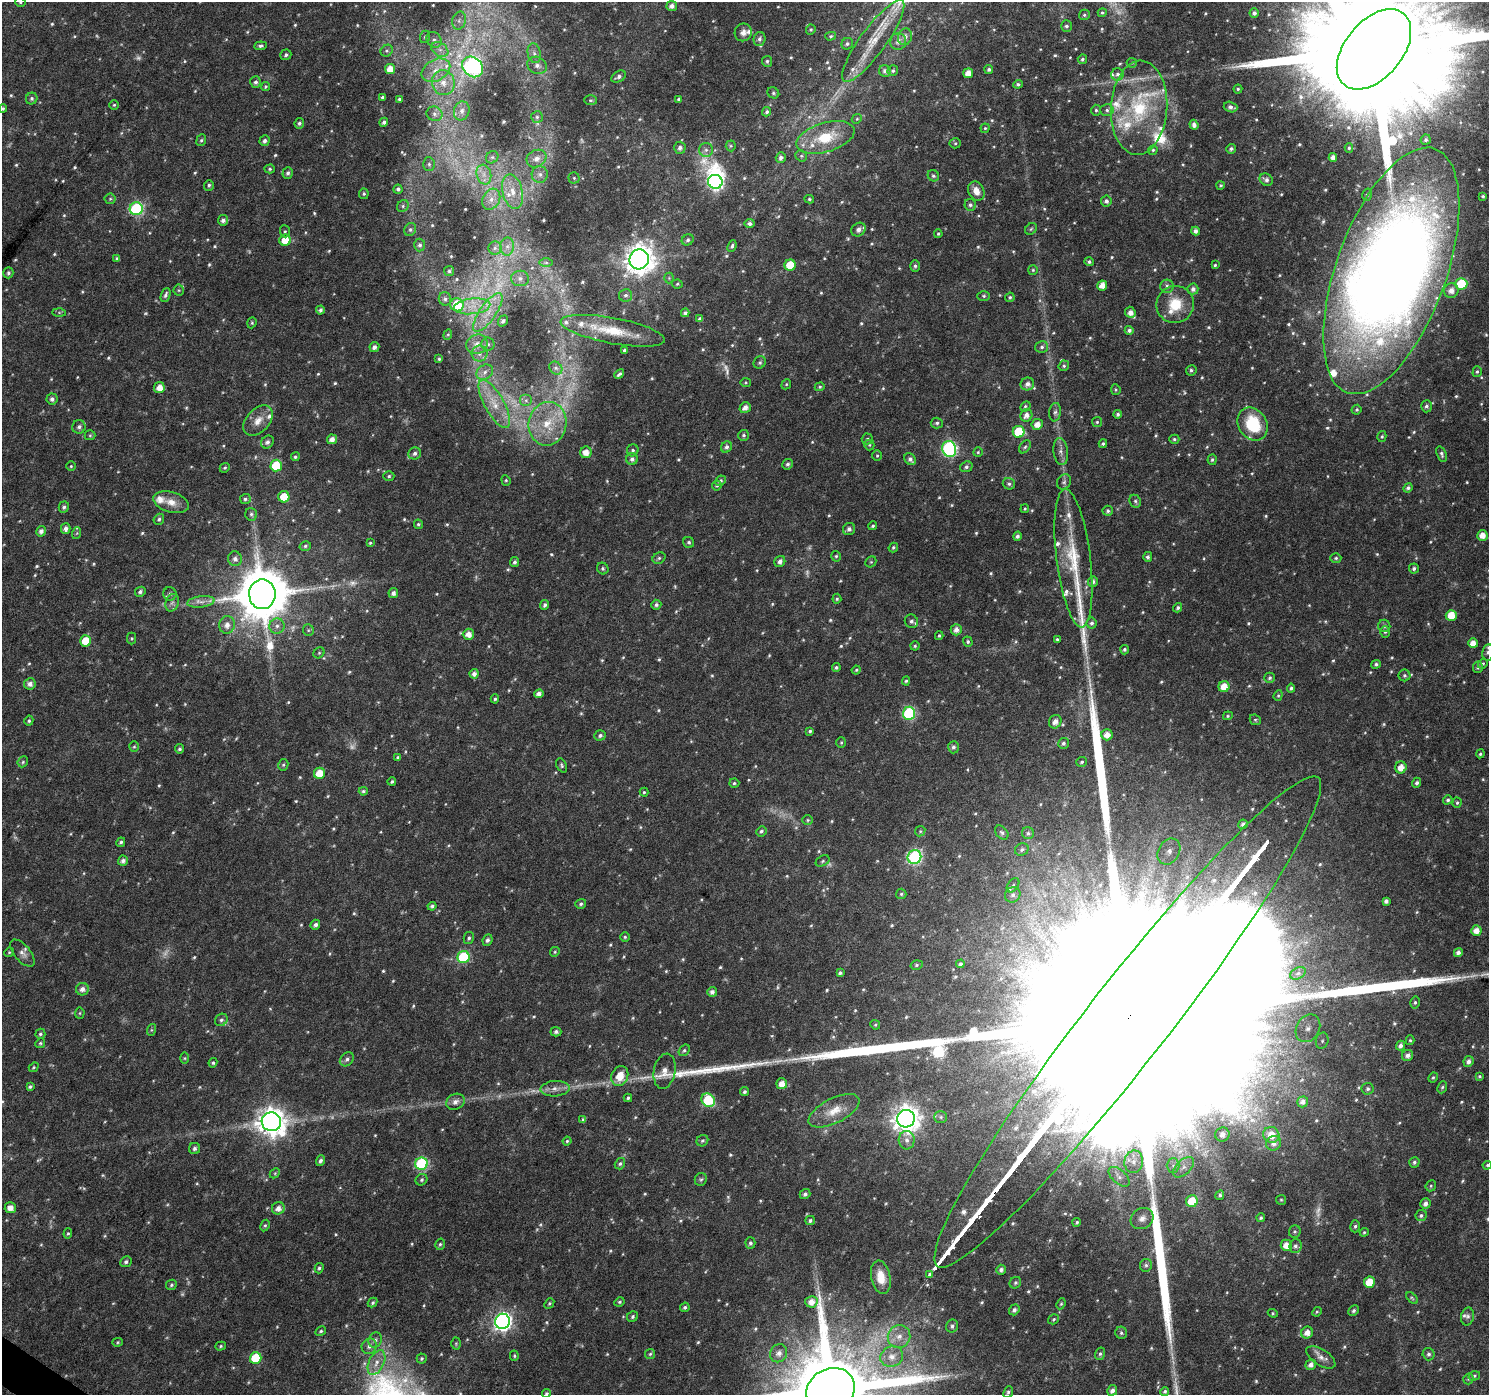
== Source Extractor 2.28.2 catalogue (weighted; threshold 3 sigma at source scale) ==
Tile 7 of 4 x 4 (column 3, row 2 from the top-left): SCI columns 2977-4463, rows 2970-4362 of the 5958 x 6004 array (HDU 1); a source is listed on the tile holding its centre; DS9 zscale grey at full resolution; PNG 1491 x 1397 px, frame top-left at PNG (2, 2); each listed source drawn as its Kron ellipse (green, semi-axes under 4 px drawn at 4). Shown black and unused: <1% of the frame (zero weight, under 4 of 8 exposures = <1% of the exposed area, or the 3 px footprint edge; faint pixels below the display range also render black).
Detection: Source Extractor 2.28.2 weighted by HDU 2 'WHT'; one run over the whole footprint, this tile lists its part. Background 0.0171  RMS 0.0024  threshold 0.00998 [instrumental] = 3 sigma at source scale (4.09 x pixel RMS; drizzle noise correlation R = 1.36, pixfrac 0.8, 0.0396/0.0396 arcsec/px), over >= 5 px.
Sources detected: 817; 31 too faint to see at this stretch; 2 inside a brighter object's white glare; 5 long thin detections or spike segments (spike, bleed or trail) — neither listed nor drawn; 29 inside a brighter listed object's ellipse — not listed separately; of the other 750, all 500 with FLUX_AUTO >= 0.296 (the completeness limit of this list) listed and drawn (250 fainter detections not listed), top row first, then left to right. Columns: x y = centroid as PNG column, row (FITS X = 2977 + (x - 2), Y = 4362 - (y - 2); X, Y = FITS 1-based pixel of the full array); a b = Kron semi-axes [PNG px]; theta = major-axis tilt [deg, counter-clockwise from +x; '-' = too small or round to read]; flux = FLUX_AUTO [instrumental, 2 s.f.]
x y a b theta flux
20 2 5 4 - 0.36
672 6 5 5 - 1.1
1102 13 5 4 - 0.35
1254 13 5 4 - 0.68
1084 15 5 5 - 0.39
459 21 9 6 75 1
1066 26 5 5 - 0.53
811 30 5 4 - 0.35
743 32 9 8 - 1.2
831 36 5 4 - 0.38
425 37 6 5 - 0.34
905 37 8 7 - 1.1
759 39 7 6 - 0.71
434 40 8 7 - 0.85
873 41 50 13 54 7.9
898 41 8 8 - 1.3
847 44 6 5 - 0.47
261 46 6 4 6 0.51
440 49 9 6 -33 1.2
1374 49 46 28 50 21000
387 51 6 5 - 0.47
534 53 10 6 -79 1
286 55 6 5 - 0.53
1082 59 5 4 - 0.5
767 61 5 5 - 0.49
1132 63 5 5 - 0.32
537 65 10 8 -29 1.3
473 67 11 9 -42 64
390 69 5 5 - 2.5
989 69 4 4 - 0.53
436 70 15 10 28 3.3
885 71 6 5 - 0.84
893 71 5 5 - 0.41
968 73 5 5 - 2
1118 74 6 6 - 0.66
619 77 8 5 30 0.83
255 82 6 5 - 0.68
443 83 12 11 - 3
1018 84 5 4 - 0.41
265 87 5 4 - 0.35
1238 89 4 4 - 0.33
773 93 6 5 - 0.44
382 97 4 3 - 0.44
32 99 6 5 - 0.53
399 99 3 3 - 0.32
679 99 4 3 - 0.45
590 100 6 5 - 0.36
114 105 4 4 - 0.3
1230 107 7 5 -17 0.84
1139 108 47 28 87 21
3 109 4 4 - 0.42
1096 110 5 4 - 0.39
1107 110 6 6 - 0.58
462 111 10 7 76 1
767 112 5 4 - 0.47
434 114 8 7 - 0.84
537 117 6 5 - 0.5
857 119 5 4 - 0.32
384 122 4 4 - 0.71
299 123 5 4 - 0.54
1194 125 5 4 - 0.86
985 128 4 4 - 0.3
825 137 30 14 16 8.7
201 140 6 4 66 0.41
1426 140 5 5 - 0.57
265 141 5 5 - 0.71
955 143 5 5 - 0.32
731 146 5 5 - 0.33
680 148 6 6 - 0.79
1349 148 4 4 - 0.33
1231 149 5 4 - 0.56
706 150 7 7 - 0.77
1153 150 4 4 - 0.36
801 156 6 5 - 0.42
492 157 7 5 42 0.56
1333 157 4 4 - 1.1
781 158 5 5 - 0.75
536 159 10 8 29 1.8
429 164 7 5 -88 0.49
270 169 5 4 - 0.39
288 173 6 5 - 0.59
540 174 8 8 - 1.2
484 175 10 7 -75 1.6
933 176 6 5 - 0.46
574 178 5 5 - 0.33
1266 180 7 5 -35 0.81
715 182 7 7 - 50
209 185 5 5 - 0.41
1221 185 4 3 - 0.3
398 189 4 4 - 0.55
976 191 10 7 -65 2.1
513 192 17 10 -76 3.7
364 194 5 5 - 0.43
1367 195 6 5 - 0.44
1483 196 3 3 - 0.4
110 199 5 5 - 0.37
491 199 11 8 61 2
809 199 5 4 - 0.36
1106 201 5 5 - 0.75
970 205 6 6 - 0.57
403 206 6 5 - 0.44
136 209 6 6 - 32
223 220 5 5 - 0.85
750 224 5 4 - 0.7
1031 229 6 5 - 0.37
410 230 7 5 61 0.49
858 230 7 6 - 1.2
285 231 6 5 - 0.4
1196 231 4 4 - 0.82
938 234 4 4 - 0.34
285 240 6 5 - 4.2
688 240 6 5 - 0.51
420 245 6 5 - 0.58
507 246 9 7 89 1.2
732 246 6 4 68 0.47
495 248 7 6 - 0.74
117 259 4 4 - 0.46
639 259 10 9 - 310
546 262 7 4 0 0.48
1089 262 4 4 - 0.44
790 265 5 5 - 6.1
1215 265 4 4 - 0.34
915 266 6 4 -90 0.46
1033 270 5 5 - 0.3
449 271 5 5 - 0.39
1391 271 129 55 70 460
8 273 5 5 - 0.53
520 278 9 8 - 1.1
669 278 5 5 - 0.36
677 284 5 4 - 0.33
1461 284 6 6 - 9.9
1102 285 5 5 - 2.1
1167 286 6 6 - 0.75
1193 289 5 5 - 0.9
179 290 5 5 - 0.33
1451 291 7 7 - 1.6
166 295 7 4 69 0.65
625 295 6 6 - 0.65
984 296 6 5 - 0.35
1010 297 5 4 - 0.39
445 299 7 6 - 0.61
1175 304 19 18 - 6.1
457 305 7 6 - 9.1
472 306 18 8 6 3.5
320 310 4 4 - 0.62
59 312 7 4 -1 0.33
488 312 23 8 56 4
1130 312 6 5 - 1.3
685 313 4 4 - 0.64
700 319 4 4 - 0.72
503 321 6 4 53 0.52
252 323 6 4 70 0.3
1129 330 4 4 - 0.65
613 331 53 13 -10 8.8
448 335 5 4 - 0.3
477 344 11 9 21 2
488 344 7 6 - 0.67
374 347 5 5 - 0.89
1042 347 6 5 - 0.55
624 350 4 3 - 0.43
479 354 8 8 - 1.1
439 359 4 4 - 0.39
760 362 6 6 - 0.51
1064 366 5 5 - 0.38
556 368 7 6 - 0.6
1191 370 5 5 - 0.51
485 372 9 7 36 1.1
1477 372 5 4 - 0.39
619 374 5 3 - 0.5
746 382 5 4 - 0.3
786 384 5 4 - 0.3
1027 384 7 6 - 1.1
820 387 5 4 - 0.33
159 388 5 5 - 2.2
1116 390 5 4 - 0.33
52 399 5 5 - 0.74
526 400 6 6 - 0.57
494 404 27 9 -61 4.6
1025 406 5 4 - 0.36
1426 406 6 5 - 0.58
745 408 6 5 - 1.3
1356 410 5 4 - 0.43
1055 412 9 6 82 0.71
1118 414 4 4 - 0.52
1026 415 6 6 - 1.3
258 421 18 11 48 2.7
1097 422 5 5 - 0.36
937 423 6 5 - 0.51
548 424 22 19 80 7.8
1037 424 5 5 - 1.9
1253 424 17 14 -57 11
79 427 7 6 - 0.7
1019 432 6 6 - 9.6
90 435 5 5 - 0.32
744 435 5 5 - 0.43
1382 436 5 4 - 0.36
332 439 5 4 - 1.4
867 439 5 5 - 0.37
1174 439 5 4 - 0.38
267 442 7 6 - 0.82
1103 444 4 4 - 0.42
869 445 5 5 - 0.34
726 447 6 5 - 0.77
1025 447 7 5 53 0.44
949 449 8 7 - 40
633 450 6 5 - 0.5
586 452 6 5 - 1.9
978 452 5 5 - 0.32
1061 452 13 7 -83 1.3
415 453 6 6 - 0.75
1442 454 8 4 -70 0.53
877 456 5 5 - 0.35
295 457 4 4 - 0.44
632 459 6 6 - 0.8
910 459 6 5 - 0.81
1212 460 5 4 - 0.39
787 464 5 5 - 0.53
71 466 4 4 - 0.3
276 466 6 5 - 7.9
966 467 6 5 - 0.61
225 468 5 4 - 0.38
389 476 5 5 - 0.43
506 480 5 4 - 0.33
720 481 5 5 - 0.43
1064 482 8 6 57 0.63
1009 484 6 5 - 0.51
717 486 5 4 - 0.33
1408 488 5 4 - 0.58
284 497 6 5 - 3.8
245 499 5 5 - 0.47
1135 501 7 5 -65 0.46
171 502 18 10 -16 2.6
64 507 5 5 - 0.58
1025 509 4 3 - 0.31
1108 511 5 5 - 0.51
251 514 6 6 - 0.52
159 519 5 5 - 0.46
418 524 5 4 - 0.35
873 526 4 3 - 0.39
66 529 5 5 - 1
849 529 6 6 - 0.87
41 531 5 5 - 1.1
77 533 6 4 71 0.31
1482 535 5 5 - 1.9
1017 536 4 4 - 0.69
689 542 5 5 - 0.53
370 543 4 4 - 0.3
305 546 6 4 16 0.41
893 548 5 4 - 0.38
836 556 5 4 - 0.37
1148 557 5 4 - 0.61
659 558 7 5 28 0.44
1073 558 70 17 -83 13
1336 558 5 4 - 0.38
235 559 7 7 - 0.97
780 561 6 5 - 0.9
515 562 5 4 - 0.6
871 562 6 5 - 0.32
1414 568 5 5 - 0.55
603 569 6 5 - 0.46
1093 582 5 5 - 0.74
140 592 5 5 - 0.64
393 593 5 4 - 0.95
170 594 7 6 - 0.67
262 594 15 13 -89 1400
837 599 5 4 - 0.38
201 602 13 5 7 1.5
172 603 9 6 73 0.78
545 605 5 4 - 0.6
656 605 5 5 - 0.57
1178 608 5 4 - 0.51
1451 615 5 5 - 3.6
911 621 7 6 - 0.76
1092 623 5 5 - 0.58
227 625 9 8 - 1.6
277 626 7 7 - 1.1
1384 626 6 6 - 0.55
308 630 6 5 - 0.41
956 630 5 5 - 1.4
1385 632 6 5 - 0.45
468 634 6 5 - 1.7
939 636 4 3 - 0.32
131 638 6 4 -90 0.3
1057 639 4 4 - 0.31
85 641 6 5 - 4.9
968 642 5 4 - 0.42
1473 643 5 5 - 2
915 646 4 4 - 0.36
1125 650 4 4 - 0.48
1488 652 8 5 81 0.72
319 653 6 5 - 0.37
1376 664 5 4 - 0.45
1483 664 5 4 - 0.33
836 667 4 4 - 0.39
1478 667 5 5 - 0.54
856 670 4 4 - 0.32
474 674 5 4 - 1.2
1404 675 6 6 - 0.42
1270 678 5 5 - 0.46
906 681 4 4 - 0.36
30 684 6 5 - 1.2
1224 687 5 5 - 3.3
1291 688 4 4 - 0.49
539 694 5 4 - 1.1
1278 695 5 4 - 0.33
495 699 5 4 - 0.39
909 713 7 6 - 23
1228 716 5 4 - 0.3
1255 720 6 5 - 0.37
29 721 5 4 - 0.4
1055 722 7 6 - 1.4
810 731 4 3 - 0.42
600 735 6 5 - 0.63
1107 735 5 5 - 2.1
841 743 5 5 - 0.35
1063 743 5 5 - 0.61
134 747 5 5 - 0.34
953 747 6 5 - 0.66
179 749 5 4 - 0.45
1480 754 4 4 - 0.37
398 757 4 3 - 0.3
23 762 6 5 - 0.4
1082 762 5 5 - 0.44
283 765 6 5 - 0.35
562 765 7 5 -63 0.44
1401 767 6 5 - 2.3
319 773 5 5 - 3.8
392 782 4 3 - 0.37
734 783 5 4 - 0.4
1417 783 5 4 - 0.58
363 791 4 4 - 0.39
644 792 4 4 - 0.3
1448 800 5 4 - 0.47
1457 803 5 4 - 0.36
808 820 5 4 - 0.34
1243 824 5 4 - 0.59
761 831 5 5 - 0.48
920 831 5 5 - 0.34
1002 833 8 5 -48 0.55
1028 833 6 6 - 0.55
121 842 5 4 - 0.44
1022 850 7 6 - 0.61
1169 851 14 10 59 2.9
914 857 7 6 - 38
123 861 5 5 - 0.89
823 861 7 5 29 0.39
1013 885 8 5 54 0.57
901 894 5 5 - 0.35
1013 895 8 7 - 1
1386 901 4 4 - 0.77
581 904 5 5 - 0.46
432 906 4 4 - 0.52
315 925 5 4 - 0.75
1476 930 5 5 - 1.9
625 937 4 4 - 0.33
469 938 6 5 - 0.52
487 940 6 4 65 0.73
9 952 5 4 - 0.3
555 952 5 4 - 0.34
22 953 16 8 -50 1.4
1458 953 4 4 - 0.91
463 957 6 6 - 18
960 964 4 4 - 0.5
916 965 6 5 - 0.41
840 973 4 3 - 0.52
1298 973 8 5 29 0.79
82 989 6 6 - 1.2
712 992 5 5 - 0.86
1415 1002 6 5 - 0.42
80 1013 5 5 - 0.3
221 1020 7 6 - 0.6
1128 1022 310 41 52 180000
875 1025 5 4 - 0.3
1308 1028 15 11 59 3.4
151 1030 6 4 71 0.3
556 1032 5 4 - 0.6
40 1034 5 5 - 0.47
1410 1040 5 4 - 0.3
1322 1041 8 6 76 0.72
40 1043 5 4 - 0.35
1400 1046 5 4 - 0.79
684 1050 6 4 50 0.44
1408 1055 6 5 - 0.97
185 1058 6 4 90 0.31
347 1059 8 6 45 0.72
1469 1061 5 5 - 0.95
213 1063 5 4 - 0.41
34 1067 5 4 - 0.3
665 1071 18 10 79 2.1
620 1076 10 8 68 3.6
1480 1076 4 3 - 0.31
1433 1077 5 3 - 0.31
782 1084 5 5 - 2.2
30 1087 4 3 - 0.41
1442 1087 6 4 66 0.41
555 1089 14 7 4 1.6
1368 1089 6 6 - 0.52
745 1092 5 4 - 0.54
628 1098 4 3 - 0.41
708 1100 7 6 - 13
455 1102 9 7 26 1.2
1303 1102 5 5 - 0.92
834 1111 28 12 27 4.3
941 1117 6 5 - 0.52
906 1119 9 9 - 260
583 1120 4 4 - 0.47
271 1122 10 9 - 280
1222 1134 7 7 - 1.5
1271 1135 8 8 - 3.8
907 1140 9 8 - 1.2
567 1141 4 4 - 0.37
702 1141 6 5 - 0.49
1274 1143 8 7 - 1.2
195 1148 6 5 - 0.64
320 1161 5 4 - 0.63
1134 1162 11 9 81 2
1414 1162 5 5 - 0.51
421 1164 6 6 - 28
620 1164 6 5 - 0.47
1173 1165 7 6 - 0.8
1487 1165 5 4 - 0.3
1183 1167 13 7 44 1.5
275 1173 6 4 46 0.34
1119 1177 13 6 -42 1.2
701 1179 6 6 - 0.43
421 1180 6 5 - 0.43
1431 1186 6 5 - 0.3
805 1194 5 5 - 0.64
1220 1195 5 4 - 0.42
1281 1200 5 5 - 0.31
1192 1201 6 6 - 5.7
1425 1204 5 5 - 1
10 1208 6 5 - 1.6
278 1208 6 6 - 1.4
1421 1216 6 5 - 0.5
1142 1218 12 10 36 1.5
1261 1218 4 4 - 0.43
810 1221 5 4 - 0.51
1077 1222 4 4 - 0.39
265 1225 6 4 62 0.39
1355 1226 6 5 - 0.46
1295 1232 6 5 - 0.4
1364 1232 5 4 - 0.32
68 1234 5 4 - 0.36
750 1243 5 5 - 0.49
440 1244 6 4 73 0.4
1286 1245 6 5 - 2.3
1295 1246 7 6 - 0.73
126 1262 6 5 - 0.58
1146 1265 6 6 - 0.58
319 1268 5 4 - 0.44
1001 1270 5 5 - 0.71
930 1274 4 4 - 1.2
881 1277 17 9 -79 3.9
1369 1282 5 5 - 4.9
1015 1283 6 5 - 0.47
171 1285 5 5 - 0.41
1412 1298 7 4 -45 0.35
619 1302 5 4 - 0.38
811 1302 6 6 - 1.7
373 1303 5 4 - 0.41
549 1303 6 4 50 0.35
1061 1304 6 4 66 0.31
685 1307 5 4 - 0.5
1014 1310 5 5 - 0.75
1354 1311 5 4 - 0.53
1317 1312 5 4 - 0.31
1273 1313 5 4 - 0.31
1468 1316 9 6 77 0.69
633 1317 6 5 - 0.51
1054 1319 6 4 35 0.37
502 1321 8 7 - 86
952 1326 6 6 - 0.71
321 1331 6 4 30 0.46
1121 1333 6 6 - 0.52
1307 1333 6 5 - 1.8
899 1336 11 11 - 2.6
375 1340 8 6 64 0.77
118 1342 5 4 - 0.3
456 1344 6 5 - 0.32
221 1346 5 4 - 0.35
369 1346 8 7 - 1.1
779 1353 9 8 - 1.3
650 1354 5 5 - 0.36
1100 1354 6 5 - 0.5
1429 1354 6 6 - 0.6
514 1356 5 4 - 0.34
892 1357 11 10 - 2.4
1321 1357 16 8 -32 1.6
256 1358 6 5 - 11
422 1358 5 5 - 0.39
376 1363 13 7 64 1.9
1311 1365 6 5 - 1.1
1474 1376 6 4 17 0.38
1468 1379 5 5 - 0.31
831 1390 25 21 26 4900
1112 1390 5 5 - 0.99
1165 1391 4 4 - 0.43
1008 1392 6 4 67 0.44
546 1394 4 4 - 0.45
Overlapping masked pixels (flux is a lower limit): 1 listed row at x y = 1128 1022
Isophote crosses this tile's border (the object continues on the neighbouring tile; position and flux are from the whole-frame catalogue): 9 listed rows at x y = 20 2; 1374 49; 3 109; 1391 271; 1488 652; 1128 1022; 1487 1165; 831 1390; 546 1394